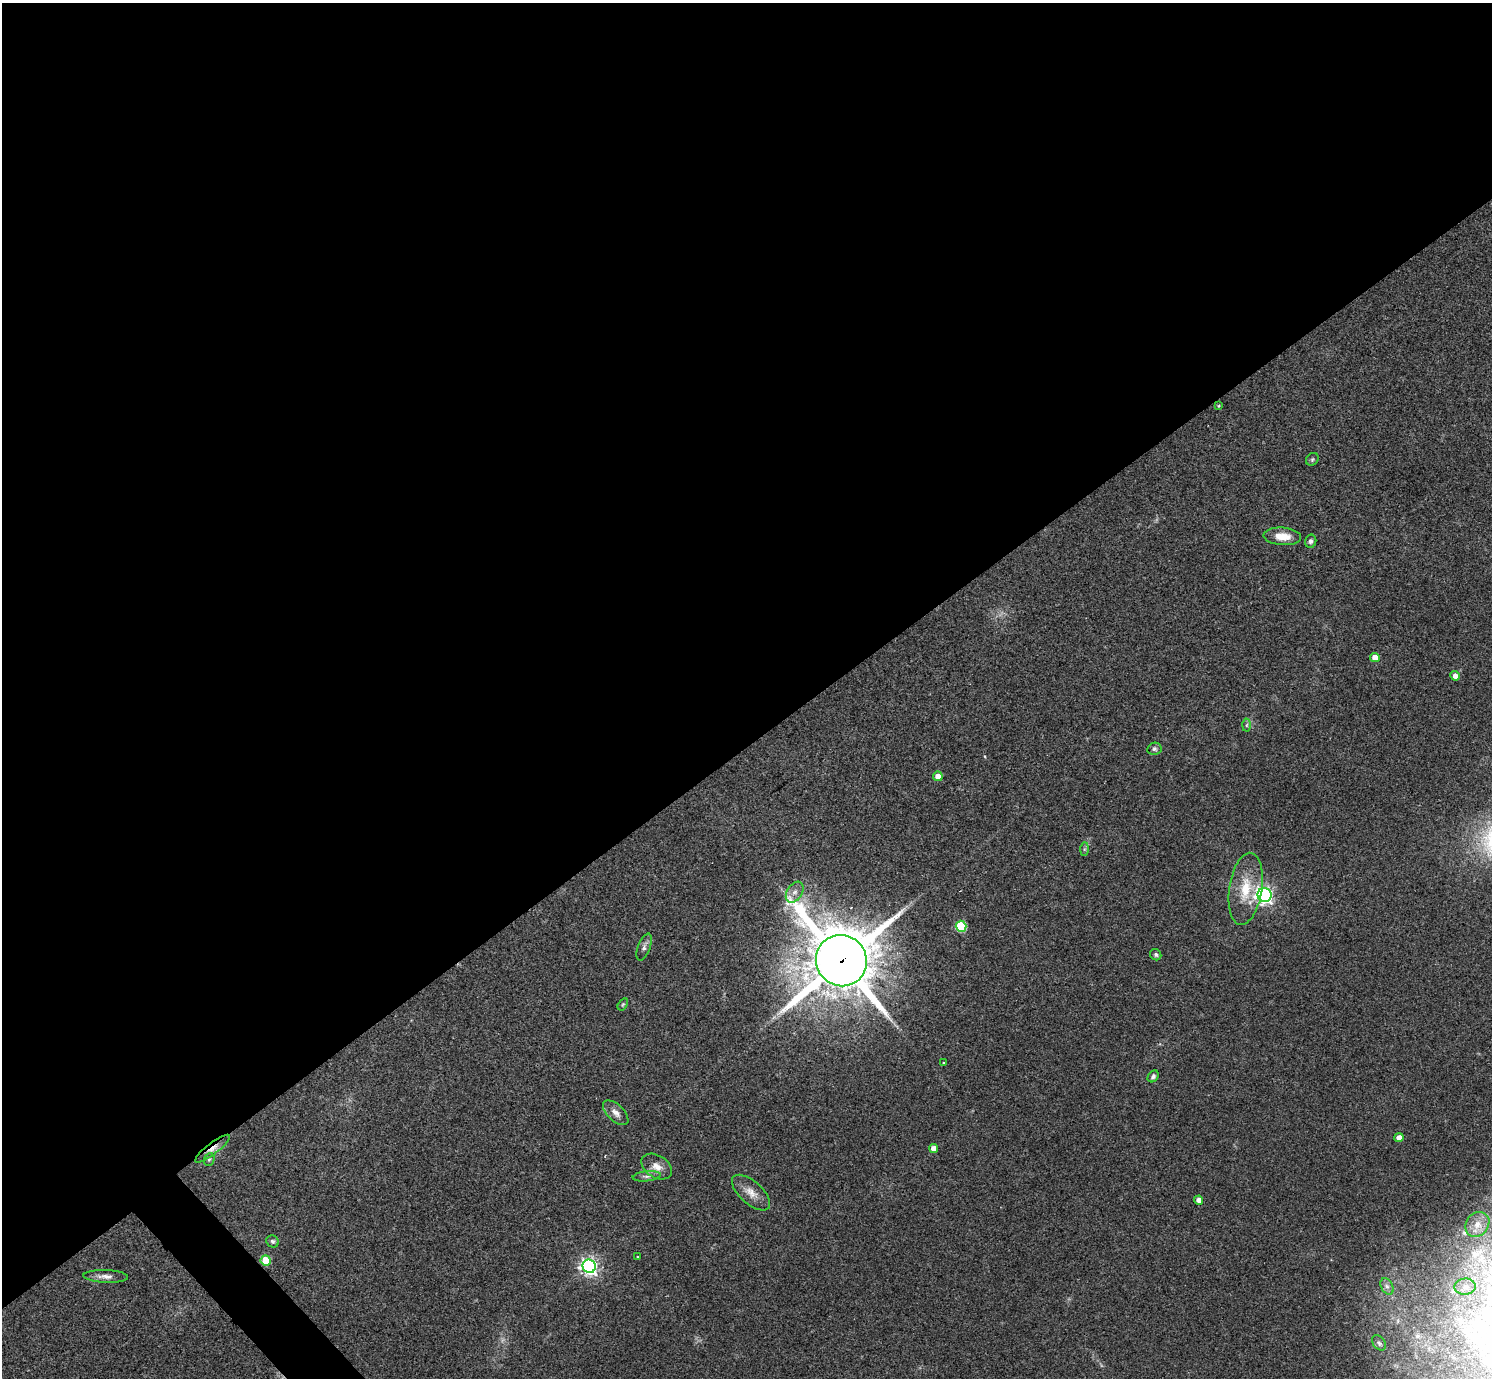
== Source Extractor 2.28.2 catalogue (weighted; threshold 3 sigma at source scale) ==
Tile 2 of 4 x 4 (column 2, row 1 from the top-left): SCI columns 1494-2983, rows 4286-5661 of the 5962 x 5959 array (HDU 1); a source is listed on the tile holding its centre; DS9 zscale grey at full resolution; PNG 1494 x 1380 px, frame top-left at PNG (2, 3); each listed source drawn as its Kron ellipse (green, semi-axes under 4 px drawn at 4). Shown black and unused: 55% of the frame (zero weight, under 3 of 4 exposures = <1% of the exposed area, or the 3 px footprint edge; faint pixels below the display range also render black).
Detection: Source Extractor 2.28.2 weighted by HDU 2 'WHT'; one run over the whole footprint, this tile lists its part. Background 0.0435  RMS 0.0048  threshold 0.0216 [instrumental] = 3 sigma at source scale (4.5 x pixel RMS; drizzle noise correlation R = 1.50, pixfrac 1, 0.05/0.05 arcsec/px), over >= 5 px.
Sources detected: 39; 1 cosmic-ray / hot-pixel residue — neither listed nor drawn; the other 38 listed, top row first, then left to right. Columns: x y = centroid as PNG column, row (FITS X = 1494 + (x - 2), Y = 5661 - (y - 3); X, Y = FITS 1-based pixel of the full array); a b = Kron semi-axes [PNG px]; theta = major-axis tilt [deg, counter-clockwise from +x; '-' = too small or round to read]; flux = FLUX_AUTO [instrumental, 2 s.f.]
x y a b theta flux
1219 406 4 4 - 0.53
1312 459 7 5 48 0.87
1282 536 19 8 -5 7.2
1311 541 7 5 77 1.3
1375 657 5 4 - 5.6
1455 676 5 4 - 2.8
1246 725 6 4 88 0.79
1154 749 7 6 - 1.1
938 776 5 5 - 3.7
1084 849 7 4 89 0.79
1246 889 36 16 81 17
795 892 11 7 57 2.6
1265 895 7 7 - 160
961 926 5 5 - 34
644 947 14 6 69 1.9
1156 955 6 5 - 0.85
841 961 26 25 - 3300
623 1004 7 4 58 0.6
944 1063 3 3 - 0.38
1153 1076 6 5 - 1.2
616 1113 16 8 -44 3.3
1399 1138 4 4 - 4.2
933 1148 4 4 - 3.6
213 1149 21 5 38 3.9
209 1159 6 5 - 0.79
657 1167 16 11 -32 4.9
647 1176 14 5 6 1.8
751 1193 23 11 -42 5.7
1199 1200 4 4 - 2.8
1477 1224 13 11 51 4.7
273 1241 6 5 - 1
638 1257 3 3 - 0.44
266 1260 5 5 - 15
589 1266 7 6 - 180
106 1276 22 6 -2 3.1
1387 1286 9 5 -62 1.6
1465 1287 11 8 5 3
1379 1343 8 6 -52 1.2
Overlapping masked pixels (flux is a lower limit): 2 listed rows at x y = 841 961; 213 1149